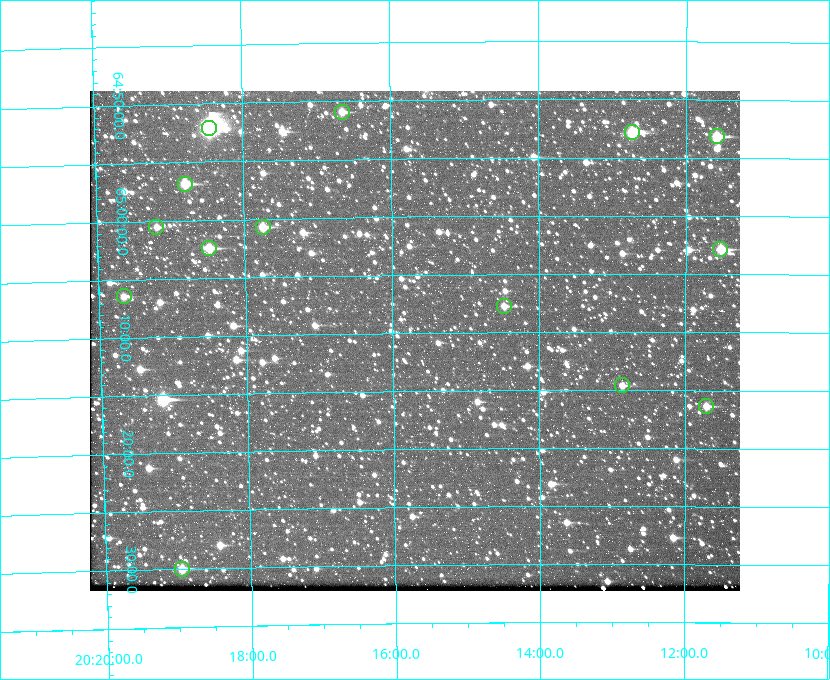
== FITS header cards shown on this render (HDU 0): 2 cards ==
NAXIS1  =                  650 / Width of table row in bytes
NAXIS2  =                  500 / Number of rows in table

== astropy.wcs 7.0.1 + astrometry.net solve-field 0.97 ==
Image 650 x 500 px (HDU 0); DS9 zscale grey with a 90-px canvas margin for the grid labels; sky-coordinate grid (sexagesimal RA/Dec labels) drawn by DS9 from the SOLVED WCS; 14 Tycho-2 reference stars matched to detected sources circled (green)
Header WCS: none
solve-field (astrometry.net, Tycho-2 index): SOLVED blind (the file carries no WCS)
Solved WCS: RA---TAN-SIP/DEC--TAN-SIP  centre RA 20:15:42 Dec +65:11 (303.93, +65.18 deg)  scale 5.17 arcsec/px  FOV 56.0' x 43.0'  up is -179 deg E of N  parity flipped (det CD > 0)
(file carries no celestial WCS; the grid is the blind solution)
Tycho-2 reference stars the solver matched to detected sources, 14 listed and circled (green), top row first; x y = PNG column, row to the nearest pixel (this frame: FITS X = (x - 90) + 1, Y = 500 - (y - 91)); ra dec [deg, ICRS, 3 dp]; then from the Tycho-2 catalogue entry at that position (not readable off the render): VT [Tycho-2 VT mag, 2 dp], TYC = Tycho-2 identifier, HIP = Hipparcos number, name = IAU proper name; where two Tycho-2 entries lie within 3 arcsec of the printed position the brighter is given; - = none
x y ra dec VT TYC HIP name
342 112 304.164 +64.849 10.65 4240-315-1 - -
209 128 304.612 +64.868 7.89 4241-1703-1 100101 -
632 132 303.184 +64.880 9.02 4240-488-1 - -
717 136 302.897 +64.886 9.40 4240-717-1 - -
185 184 304.698 +64.948 10.27 4241-1684-1 - -
156 227 304.798 +65.009 11.15 4241-1628-1 - -
263 227 304.437 +65.012 10.41 4241-1775-1 - -
209 248 304.620 +65.041 10.25 4241-1573-1 - -
720 249 302.882 +65.048 10.25 4240-98-1 - -
124 296 304.916 +65.107 11.17 4241-1518-1 - -
504 306 303.620 +65.129 11.18 4240-34-1 - -
622 385 303.217 +65.244 11.17 4240-236-1 - -
706 406 302.928 +65.273 10.74 4240-760-1 - -
182 569 304.739 +65.499 10.16 4241-1715-1 - -